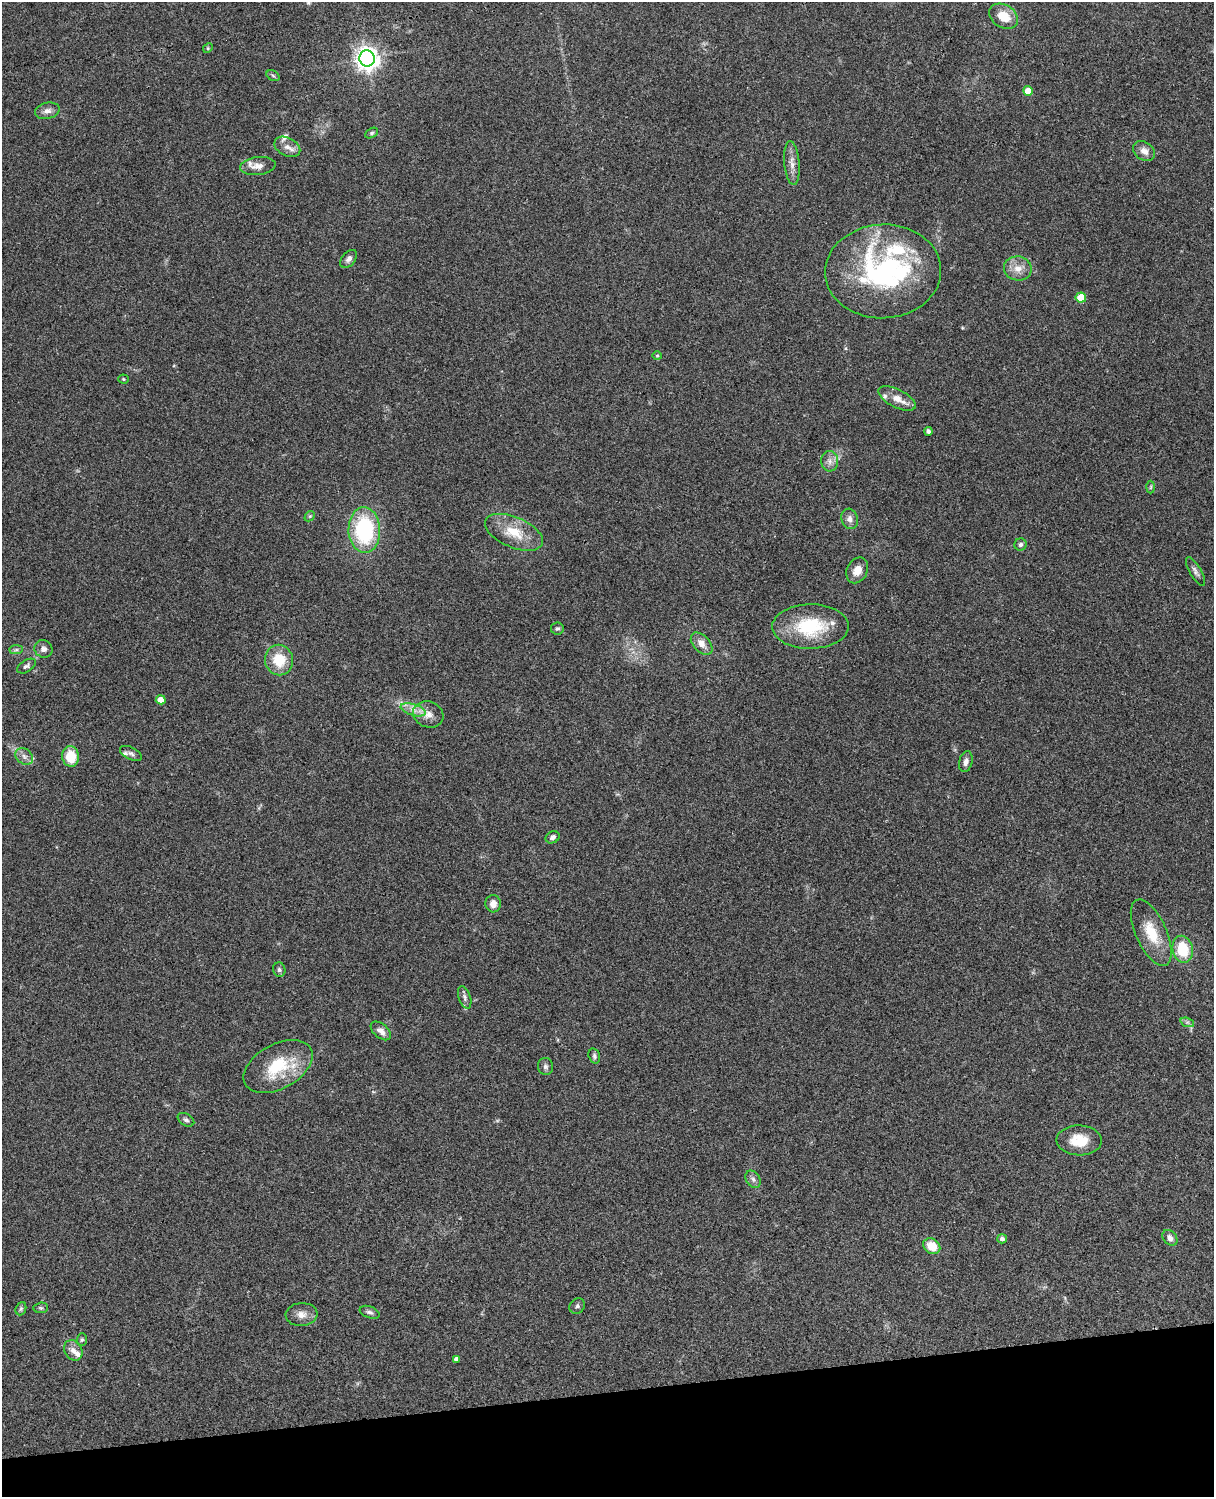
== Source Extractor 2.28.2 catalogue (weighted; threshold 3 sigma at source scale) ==
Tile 10 of 4 x 3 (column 2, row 3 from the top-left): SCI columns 1333-2544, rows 278-1772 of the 5087 x 4927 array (HDU 1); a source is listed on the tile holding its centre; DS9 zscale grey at full resolution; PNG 1216 x 1499 px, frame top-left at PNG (2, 2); each listed source drawn as its Kron ellipse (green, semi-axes under 4 px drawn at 4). Shown black and unused: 7% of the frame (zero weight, under 3 of 4 exposures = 6% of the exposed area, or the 3 px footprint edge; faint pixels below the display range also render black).
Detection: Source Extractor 2.28.2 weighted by HDU 2 'WHT'; one run over the whole footprint, this tile lists its part. Background 0.0986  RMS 0.0064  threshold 0.0289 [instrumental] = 3 sigma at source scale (4.5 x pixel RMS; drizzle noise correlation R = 1.50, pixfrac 1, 0.05/0.05 arcsec/px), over >= 5 px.
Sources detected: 76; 1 inside a brighter object's white glare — neither listed nor drawn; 8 inside a brighter listed object's ellipse — not listed separately; the other 67 listed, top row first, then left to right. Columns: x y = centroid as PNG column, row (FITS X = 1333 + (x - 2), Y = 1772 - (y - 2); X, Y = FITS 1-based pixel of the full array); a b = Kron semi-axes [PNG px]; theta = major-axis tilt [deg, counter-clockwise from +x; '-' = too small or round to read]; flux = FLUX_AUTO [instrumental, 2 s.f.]
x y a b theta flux
1004 16 15 11 -32 11
208 48 5 4 - 0.84
367 58 8 7 - 540
273 76 7 5 -30 1
1028 91 5 5 - 6.7
47 111 12 8 13 3.3
372 133 7 4 28 1.1
287 147 14 9 -27 4.7
1144 151 12 9 -34 4.2
792 163 22 7 -85 5.2
258 166 18 9 7 5.7
349 259 10 6 51 2.4
1018 268 14 12 -11 6.9
883 271 58 47 2 110
1081 297 5 5 - 12
657 355 5 3 - 0.64
123 379 5 4 - 0.77
897 398 20 9 -26 7.9
928 431 4 4 - 2
830 461 10 8 -85 3.5
1151 487 6 4 88 0.9
310 516 6 4 43 0.88
850 519 10 8 -73 3.4
364 530 23 16 -88 60
514 532 31 15 -23 17
1020 544 6 6 - 1.8
857 570 13 10 63 6.7
1195 572 16 5 -59 2.5
810 626 38 22 1 38
557 629 6 6 - 1.2
702 644 13 8 -47 5.4
43 649 9 8 - 2.7
16 650 7 4 1 1.2
279 660 15 14 - 16
26 666 10 6 32 1.9
161 700 5 4 - 7.1
413 710 13 5 -17 4.6
428 714 15 13 -21 6.8
131 753 12 6 -27 2
24 756 10 7 -39 3
71 756 10 8 -81 15
966 762 11 6 75 3
553 837 7 6 - 2.3
493 904 8 7 - 4.8
1151 933 36 15 -66 18
1183 949 13 10 -77 23
279 970 7 6 - 1.4
465 997 12 6 -71 2.1
1187 1022 7 4 -18 1.3
381 1031 12 7 -40 3.8
594 1056 8 5 -74 1.5
278 1066 37 22 29 32
545 1066 8 7 - 2.1
186 1120 9 6 -30 1.7
1079 1140 22 15 -2 13
753 1179 9 6 -56 2.2
1170 1238 8 6 -48 3
1002 1239 5 4 - 1.7
932 1246 9 7 -36 11
577 1306 8 7 - 1.6
41 1308 7 5 5 1.1
21 1309 7 5 68 1.2
370 1312 10 6 -20 1.8
302 1314 16 11 4 5.6
82 1340 6 5 - 1
73 1350 11 8 -60 4
456 1359 4 4 - 1.8